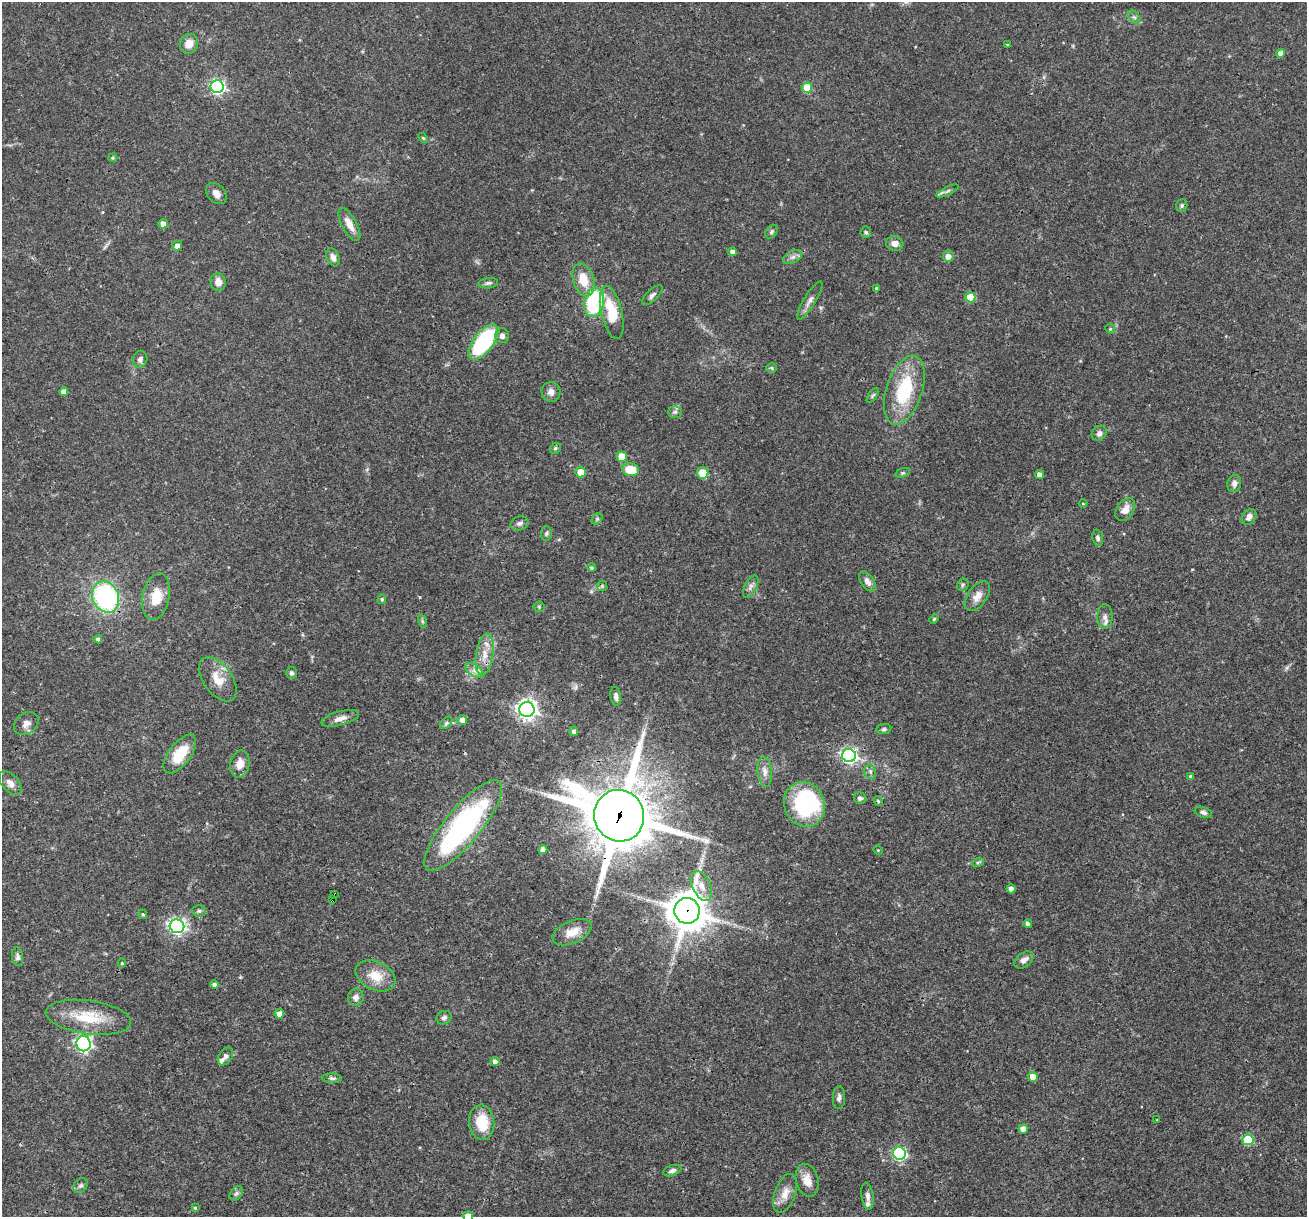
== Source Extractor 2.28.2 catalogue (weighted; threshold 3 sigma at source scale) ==
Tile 7 of 4 x 4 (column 3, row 2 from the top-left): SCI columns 2611-3915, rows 2682-3896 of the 5220 x 5236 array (HDU 1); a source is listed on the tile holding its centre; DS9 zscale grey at full resolution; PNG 1309 x 1219 px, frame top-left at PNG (2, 2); each listed source drawn as its Kron ellipse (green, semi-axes under 4 px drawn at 4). Shown black and unused: <1% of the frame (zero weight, under 3 of 4 exposures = <1% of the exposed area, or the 3 px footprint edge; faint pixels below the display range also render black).
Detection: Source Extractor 2.28.2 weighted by HDU 2 'WHT'; one run over the whole footprint, this tile lists its part. Background 0.0571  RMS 0.0033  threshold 0.0146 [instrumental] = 3 sigma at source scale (4.5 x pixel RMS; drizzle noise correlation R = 1.50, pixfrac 1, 0.05/0.05 arcsec/px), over >= 5 px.
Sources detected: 140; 1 inside a brighter object's white glare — neither listed nor drawn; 3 inside a brighter listed object's ellipse — not listed separately; the other 136 listed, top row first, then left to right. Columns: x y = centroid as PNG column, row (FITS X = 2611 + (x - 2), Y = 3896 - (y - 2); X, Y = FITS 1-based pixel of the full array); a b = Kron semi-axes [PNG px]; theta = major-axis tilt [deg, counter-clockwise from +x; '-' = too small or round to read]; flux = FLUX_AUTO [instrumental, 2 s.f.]
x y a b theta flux
1134 17 8 4 -44 0.82
189 44 10 9 - 3.4
1007 45 3 3 - 0.33
1281 53 4 4 - 1.7
217 87 6 6 - 64
807 87 5 5 - 7.5
423 138 6 3 -44 0.35
113 158 5 3 - 0.39
947 191 12 4 25 0.93
216 193 12 9 -47 2
1182 206 6 5 - 0.61
163 224 5 5 - 2.1
349 224 18 7 -61 3.2
772 232 7 5 52 0.63
866 232 6 5 - 0.59
895 243 8 7 - 2
177 245 5 5 - 1.6
733 252 4 4 - 1.7
948 256 5 5 - 2.2
333 257 9 6 -70 1.7
793 257 10 6 26 1.4
583 280 17 10 -74 7
218 282 9 7 -79 2.2
488 283 10 5 6 0.8
876 288 3 3 - 0.37
652 295 13 5 43 1.2
970 297 5 5 - 8.3
810 301 22 6 59 1.9
594 302 15 10 77 28
612 312 27 10 -77 13
1110 329 5 4 - 0.44
502 336 7 7 - 1.3
483 342 21 10 53 33
140 359 8 7 - 1.3
772 368 5 4 - 0.47
904 390 36 18 72 20
64 392 4 4 - 1.7
551 392 10 9 - 1.8
873 395 9 4 54 0.56
675 412 7 5 2 0.73
1099 433 8 7 - 1.3
555 448 6 5 - 0.58
622 457 5 5 - 7
631 470 8 6 -11 8.5
581 472 5 5 - 4.6
703 473 6 6 - 6.2
903 473 7 4 19 0.48
1039 475 5 4 - 1.9
1234 484 9 7 75 1.4
1083 503 4 3 - 0.25
1125 510 12 8 54 2.8
1249 517 8 6 52 1.5
597 519 6 5 - 0.52
519 523 9 7 20 1.1
546 533 7 5 86 0.63
1098 538 8 5 -81 0.89
592 568 4 4 - 0.54
867 581 11 6 -56 1.8
963 585 6 5 - 0.63
602 586 5 5 - 0.53
751 587 12 6 63 1.3
977 596 17 9 54 2.8
106 597 16 13 -64 52
156 597 24 13 79 7.2
382 599 5 4 - 0.45
539 607 5 5 - 0.41
1105 617 12 7 88 1.7
934 619 5 4 - 0.41
422 621 6 4 -71 0.52
98 639 4 4 - 0.91
485 655 21 8 82 4.4
474 670 10 5 -34 1.7
291 673 6 5 - 0.8
218 679 25 14 -54 5.8
616 696 9 5 -80 1.2
527 709 7 7 - 180
340 718 19 7 15 2.4
462 720 5 5 - 2.2
446 723 7 4 45 0.7
26 724 13 10 39 2.2
884 729 7 5 9 0.69
574 731 4 4 - 1
180 754 23 11 53 9.5
849 756 7 6 - 92
240 764 14 9 77 3.5
765 772 15 7 -84 2
870 772 7 5 -71 0.91
1190 776 4 4 - 0.5
10 783 14 8 -47 2.4
860 798 6 5 - 0.77
878 801 5 4 - 0.44
804 804 23 20 -69 31
1203 812 9 5 -19 0.92
619 816 26 24 -66 2200
463 825 57 18 50 61
543 850 4 4 - 2.1
878 850 4 4 - 0.32
978 862 6 4 18 0.53
702 886 16 9 -66 3.4
1011 889 4 4 - 2
335 894 3 2 - 0.46
333 900 4 3 - 1.9
199 911 7 6 - 0.72
687 911 13 12 - 850
143 914 5 4 - 0.39
1028 924 4 4 - 1.1
177 926 7 7 - 110
572 932 21 11 24 4.8
17 956 9 5 -83 0.99
1024 960 11 7 38 1.7
122 963 4 4 - 0.31
375 976 21 14 -26 6.2
214 984 4 4 - 1.1
356 997 8 8 - 1.6
279 1014 5 4 - 2.2
88 1017 43 17 -8 12
444 1018 8 6 31 0.9
83 1044 7 7 - 81
225 1056 10 6 55 1.2
495 1062 4 4 - 1.2
1033 1077 5 5 - 4.3
332 1078 10 5 -2 0.81
839 1097 11 6 89 1.2
1157 1120 4 3 - 0.25
482 1122 18 12 -84 9.2
1023 1129 5 4 - 2.9
1248 1140 5 5 - 17
899 1153 6 6 - 53
672 1171 9 5 19 1
807 1180 17 11 -74 3.6
81 1185 8 6 42 0.89
236 1193 8 5 49 0.75
785 1193 20 10 71 3.5
867 1196 13 6 -82 1.3
195 1208 4 4 - 0.38
468 1216 5 5 - 4.8
Overlapping masked pixels (flux is a lower limit): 5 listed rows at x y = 106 597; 619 816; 335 894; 333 900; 687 911
Isophote crosses this tile's border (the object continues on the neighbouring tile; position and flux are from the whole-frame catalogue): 1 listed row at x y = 468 1216